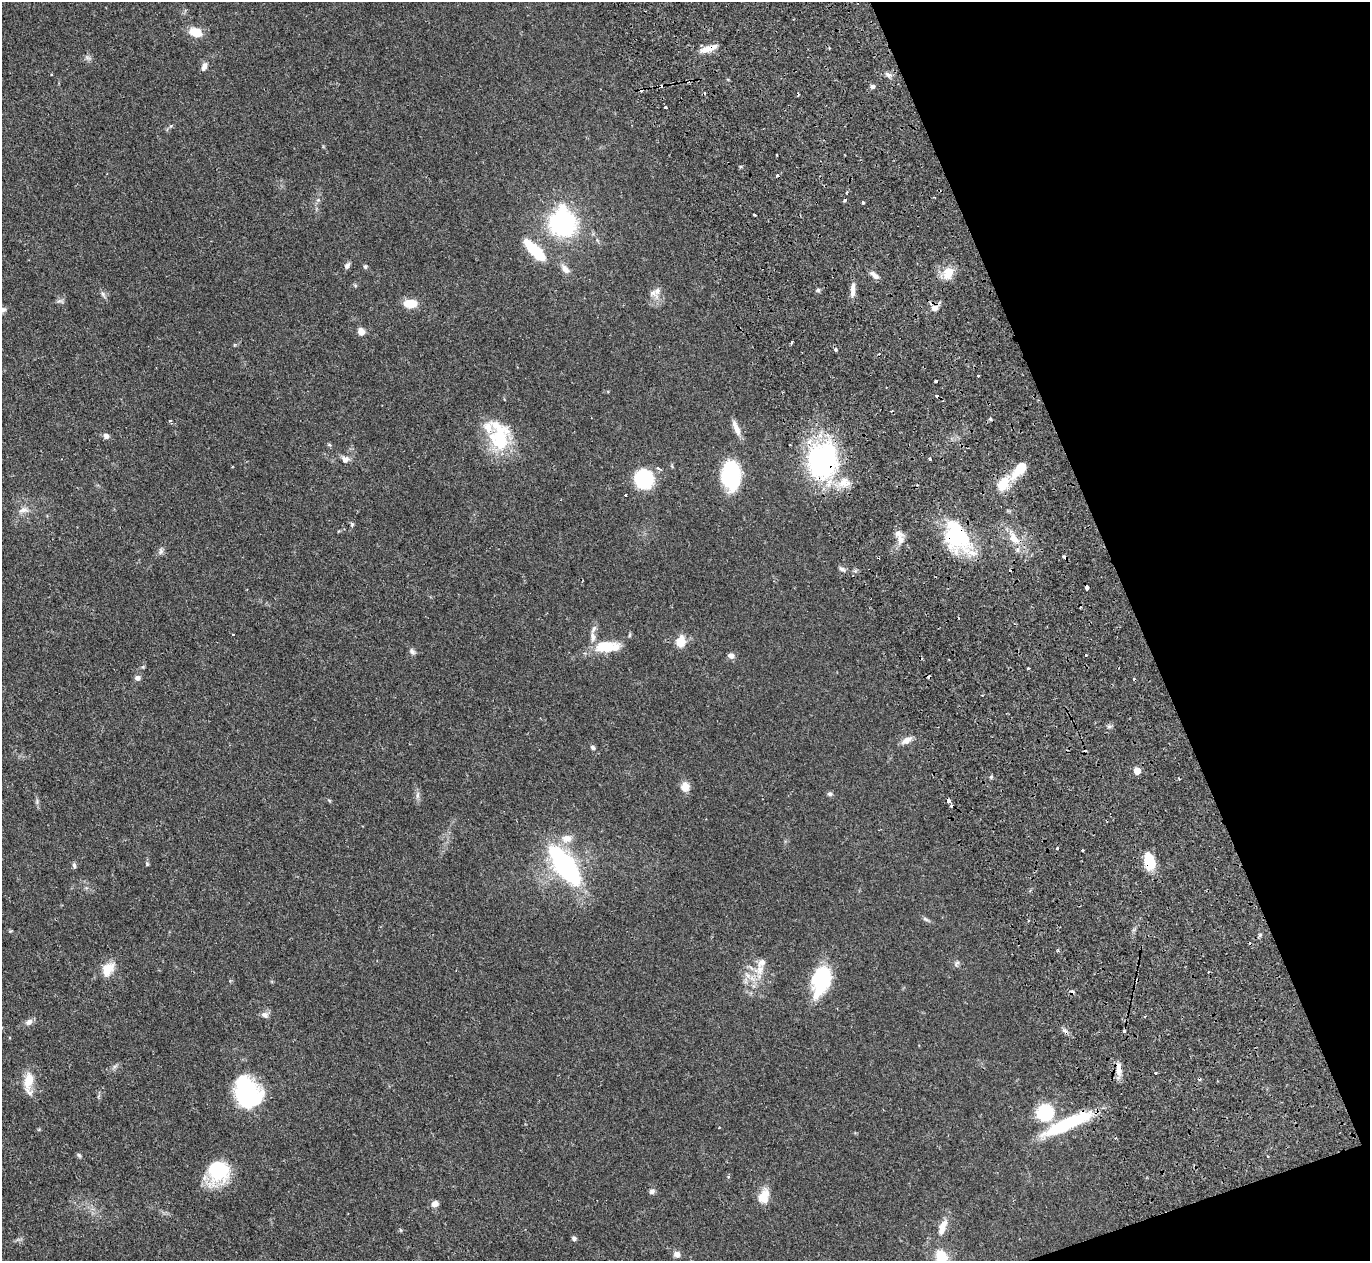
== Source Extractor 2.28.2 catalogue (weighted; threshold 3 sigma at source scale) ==
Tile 12 of 4 x 4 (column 4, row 3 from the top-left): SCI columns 4438-5805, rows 1735-2993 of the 6129 x 6111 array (HDU 1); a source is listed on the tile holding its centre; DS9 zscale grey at full resolution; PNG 1372 x 1263 px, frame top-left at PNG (2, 2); no overlay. Shown black and unused: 18% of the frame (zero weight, under 2 of 3 exposures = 11% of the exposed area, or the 3 px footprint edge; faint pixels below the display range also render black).
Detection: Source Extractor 2.28.2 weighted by HDU 2 'WHT'; one run over the whole footprint, this tile lists its part. Background 0.0542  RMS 0.0046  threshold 0.0205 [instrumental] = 3 sigma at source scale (4.5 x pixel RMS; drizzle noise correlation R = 1.50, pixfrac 1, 0.05/0.05 arcsec/px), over >= 5 px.
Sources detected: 121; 2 inside a brighter object's white glare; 18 cosmic-ray / hot-pixel residue — not listed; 7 inside a brighter listed object's ellipse — not listed separately; the other 94 listed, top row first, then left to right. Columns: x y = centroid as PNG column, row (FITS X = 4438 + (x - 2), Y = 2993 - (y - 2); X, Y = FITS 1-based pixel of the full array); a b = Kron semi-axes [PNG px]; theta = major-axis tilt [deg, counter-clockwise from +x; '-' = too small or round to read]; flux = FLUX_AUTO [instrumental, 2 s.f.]
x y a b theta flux
196 32 12 8 -17 7.9
709 49 22 6 19 4.6
204 66 10 6 69 1.8
888 75 9 5 4 1.5
872 86 6 5 - 1.1
665 107 3 2 - 0.6
863 203 4 3 - 1.7
754 215 3 2 - 0.54
563 223 21 18 -79 68
535 250 28 9 -44 17
347 266 9 6 51 1.3
365 266 5 5 - 0.59
565 269 13 7 -53 2.8
948 273 17 13 68 6.5
875 276 13 6 -36 2.1
818 290 6 5 - 0.76
853 290 18 6 87 3
657 291 20 8 79 3.6
103 294 9 5 -58 1.1
411 303 14 8 5 8.1
935 308 10 9 - 2.6
3 310 8 7 - 1.3
361 332 9 7 -64 2.8
791 342 3 3 - 1.2
836 350 3 3 - 1.5
978 375 3 3 - 0.77
936 381 3 3 - 0.81
170 421 3 3 - 2.1
736 428 21 6 -67 3.6
106 436 6 6 - 1.9
500 438 40 21 -85 24
345 459 8 7 - 2.6
930 459 3 3 - 1.4
822 461 39 31 81 76
658 468 6 4 -30 0.82
1020 469 24 10 49 8.9
731 475 25 16 -86 39
644 479 13 12 - 36
1003 483 19 11 64 9
625 495 3 2 - 0.54
23 510 14 7 15 2.6
352 524 5 5 - 0.61
957 536 36 26 -64 36
1014 538 14 9 -57 5.4
900 539 10 7 -82 2.8
161 551 10 5 -86 1.1
842 569 8 5 -20 1.1
1087 587 4 3 - 3.8
233 634 3 2 - 0.4
681 642 14 11 73 5.4
607 647 29 12 3 12
412 651 10 6 -55 1.2
1086 655 3 2 - 0.59
731 656 8 6 -19 1.7
1028 668 3 3 - 0.77
137 678 7 6 - 1.4
907 740 14 8 30 2.8
593 747 6 5 - 0.93
1137 771 5 5 - 7.6
991 777 5 5 - 0.67
685 786 12 11 - 3.6
830 794 7 6 - 1
418 796 9 4 81 1.2
948 801 6 4 -74 2.9
567 838 14 10 1 4.1
1057 848 3 3 - 1.7
1082 850 3 2 - 0.4
1149 861 19 11 -79 11
74 865 8 5 -79 0.9
565 866 27 10 -53 120
925 919 9 4 -28 0.94
1260 935 7 4 56 0.64
957 963 9 4 52 0.86
760 970 14 12 42 5.4
106 971 17 12 -80 5.6
821 980 28 15 73 33
265 1015 10 7 -19 1.8
1145 1016 3 3 - 0.49
29 1022 10 7 34 1.9
1118 1069 19 7 -85 3.8
1156 1073 3 2 - 0.64
28 1081 24 11 78 7.5
248 1094 27 23 -23 43
1045 1113 15 14 - 24
1067 1124 60 12 25 30
79 1155 6 5 - 0.71
218 1171 24 23 - 24
652 1191 8 6 44 1.2
764 1196 19 12 72 6.2
434 1204 9 7 26 2.4
942 1227 23 9 70 4.9
574 1238 6 5 - 0.96
677 1254 8 7 - 2
941 1257 19 15 -72 8.9
Overlapping masked pixels (flux is a lower limit): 7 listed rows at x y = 709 49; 822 461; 957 536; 1087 587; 948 801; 1149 861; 1067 1124
Isophote crosses this tile's border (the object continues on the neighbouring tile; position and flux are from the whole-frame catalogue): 2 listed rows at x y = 3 310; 941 1257
Unlisted compact peaks at least as high as the median listed source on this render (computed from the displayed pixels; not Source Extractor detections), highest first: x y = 147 864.